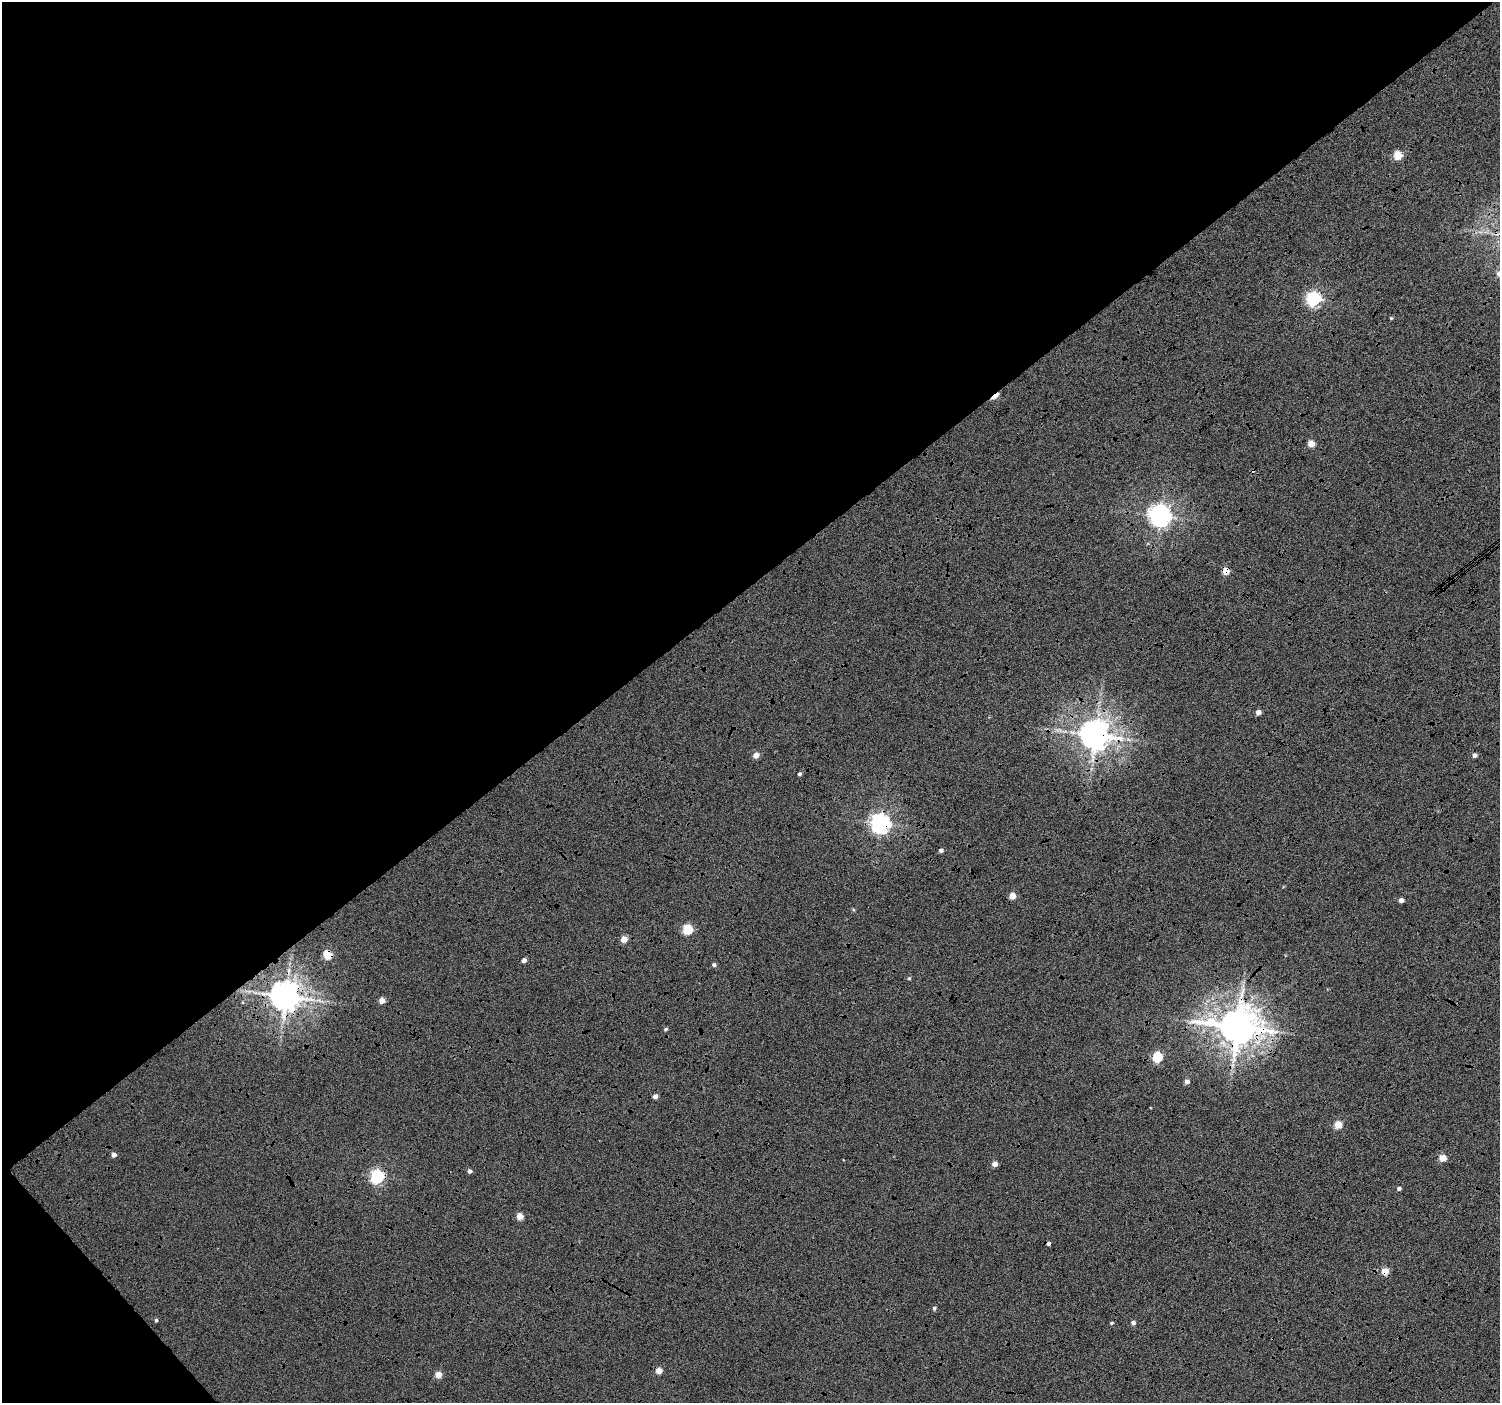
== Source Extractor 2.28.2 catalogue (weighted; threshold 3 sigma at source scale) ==
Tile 5 of 4 x 4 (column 1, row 2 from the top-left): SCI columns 10-1507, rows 3012-4412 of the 6003 x 5959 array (HDU 1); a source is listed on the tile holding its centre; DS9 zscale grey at full resolution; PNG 1502 x 1405 px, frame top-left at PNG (2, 2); no overlay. Shown black and unused: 43% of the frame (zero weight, under 4 of 12 exposures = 2% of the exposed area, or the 3 px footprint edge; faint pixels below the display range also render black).
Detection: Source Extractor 2.28.2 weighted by HDU 2 'WHT'; one run over the whole footprint, this tile lists its part. Background -0.0512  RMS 0.021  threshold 0.086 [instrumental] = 3 sigma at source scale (4.09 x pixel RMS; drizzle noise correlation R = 1.36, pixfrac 0.8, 0.0396/0.0396 arcsec/px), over >= 5 px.
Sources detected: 47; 2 cosmic-ray / hot-pixel residue — not listed; the other 45 listed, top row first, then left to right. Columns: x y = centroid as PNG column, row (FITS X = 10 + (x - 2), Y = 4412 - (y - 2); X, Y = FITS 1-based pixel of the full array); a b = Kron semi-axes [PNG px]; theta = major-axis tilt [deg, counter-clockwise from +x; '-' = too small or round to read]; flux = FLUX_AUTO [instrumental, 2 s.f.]
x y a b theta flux
1398 155 5 5 - 65
1499 273 6 6 - 14
1314 299 6 6 - 450
1391 318 4 4 - 2.1
995 396 11 4 38 33
1311 443 5 4 - 35
1160 516 7 7 - 1400
1226 571 5 4 - 35
1258 712 4 4 - 13
1095 735 9 8 - 3500
756 755 5 5 - 17
1474 755 4 4 - 7.5
799 774 4 4 - 3.9
880 824 7 7 - 1000
941 850 4 4 - 5
1012 896 4 4 - 28
1401 900 4 4 - 12
687 929 5 5 - 120
624 939 5 4 - 26
328 954 5 5 - 73
524 960 4 4 - 6.8
714 965 5 4 - 4.4
909 978 5 4 - 2.5
285 996 9 8 - 3500
382 1000 4 4 - 19
1237 1027 14 11 -4 5900
665 1029 5 4 - 3.2
1157 1057 5 5 - 120
1187 1081 5 4 - 8.7
655 1096 4 4 - 8.8
1338 1125 5 5 - 48
114 1155 4 4 - 9.7
1442 1158 5 4 - 32
995 1164 4 4 - 15
469 1171 4 4 - 7.3
377 1176 6 6 - 360
1399 1188 5 4 - 5.1
520 1216 5 5 - 32
1385 1271 5 4 - 45
934 1308 5 5 - 3.5
156 1320 4 4 - 3.2
1111 1323 4 3 - 2.3
1133 1323 4 4 - 6.8
659 1370 4 4 - 26
438 1375 5 5 - 26
Overlapping masked pixels (flux is a lower limit): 10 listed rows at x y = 1314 299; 995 396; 1226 571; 1095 735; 880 824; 328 954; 285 996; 1237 1027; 377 1176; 1385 1271
Isophote crosses this tile's border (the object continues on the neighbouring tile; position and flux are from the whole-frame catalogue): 1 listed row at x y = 1499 273